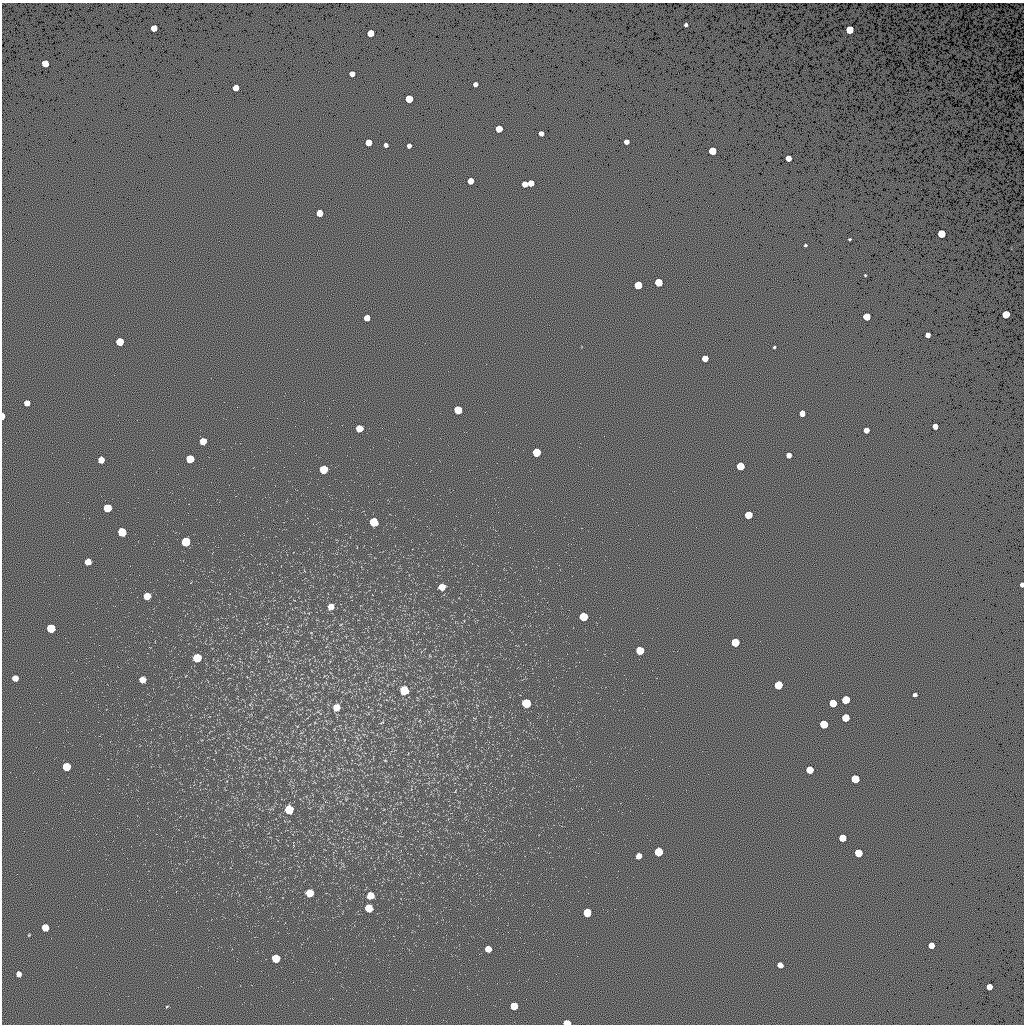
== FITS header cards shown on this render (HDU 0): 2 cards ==
NAXIS1  =                 1022 / length of data axis 1
NAXIS2  =                 1022 / length of data axis 2

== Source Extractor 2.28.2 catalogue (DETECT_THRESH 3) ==
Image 1022 x 1022 px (HDU 0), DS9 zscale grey, 1 PNG px = 1 image px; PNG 1026 x 1026 px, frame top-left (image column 1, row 1022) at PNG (2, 3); no overlay
Background 0.464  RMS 91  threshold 274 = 3 sigma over >= 5 px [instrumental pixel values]
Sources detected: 99; all 99 listed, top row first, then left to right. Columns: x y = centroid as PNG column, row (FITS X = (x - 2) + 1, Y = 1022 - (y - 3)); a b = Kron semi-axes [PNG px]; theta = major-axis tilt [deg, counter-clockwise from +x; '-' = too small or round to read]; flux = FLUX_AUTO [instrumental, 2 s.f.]
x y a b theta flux
686 25 4 3 - 15000
154 28 5 5 - 77000
850 30 5 5 - 160000
370 33 5 5 - 99000
45 63 5 5 - 99000
352 74 5 4 - 38000
475 84 4 4 - 23000
236 88 5 5 - 75000
409 99 5 5 - 140000
499 129 5 5 - 90000
541 133 4 4 - 30000
368 142 5 5 - 74000
626 142 4 4 - 29000
386 145 4 4 - 21000
409 146 4 4 - 23000
712 151 5 5 - 150000
788 158 5 5 - 52000
470 181 5 5 - 55000
531 183 5 5 - 56000
525 184 5 5 - 54000
320 213 5 5 - 76000
941 234 5 5 - 170000
849 239 3 2 - 6100
805 245 3 2 - 6800
865 275 3 3 - 5500
659 282 5 5 - 160000
638 285 5 5 - 150000
1006 314 5 5 - 160000
867 316 5 5 - 130000
367 318 5 5 - 47000
928 335 4 4 - 34000
120 342 5 5 - 140000
774 347 3 3 - 7500
705 358 5 5 - 57000
27 403 5 5 - 43000
458 410 6 5 - 140000
802 413 5 5 - 42000
3 416 5 3 - 48000
935 426 5 4 - 43000
359 428 5 5 - 90000
866 430 5 4 - 42000
203 441 5 5 - 69000
536 452 6 5 - 180000
789 455 5 4 - 32000
190 459 6 6 - 140000
101 460 5 5 - 58000
740 466 5 5 - 150000
323 469 6 6 - 150000
107 508 6 5 - 160000
748 515 5 5 - 140000
374 522 6 6 - 200000
122 532 6 6 - 180000
186 542 6 6 - 200000
88 562 5 5 - 54000
1022 585 4 3 - 24000
442 587 6 6 - 50000
147 596 5 5 - 89000
331 607 6 6 - 43000
583 617 6 5 - 170000
51 628 6 6 - 200000
735 642 5 5 - 190000
640 650 6 5 - 150000
197 658 6 6 - 170000
15 678 5 5 - 49000
142 679 5 5 - 46000
778 685 6 5 - 160000
404 690 6 6 - 180000
915 695 4 3 - 17000
846 700 5 5 - 180000
526 703 6 6 - 210000
833 703 5 5 - 130000
336 707 7 7 - 64000
846 718 5 5 - 130000
382 722 8 3 30 7400
824 724 5 5 - 170000
385 760 5 3 - 4700
66 767 6 5 - 160000
810 770 5 5 - 120000
855 779 5 5 - 190000
289 809 6 6 - 200000
842 838 5 5 - 110000
659 852 6 5 - 200000
858 853 5 5 - 170000
639 856 5 5 - 37000
309 893 6 6 - 98000
370 896 6 5 - 69000
369 908 6 6 - 96000
587 913 6 5 - 150000
45 927 5 5 - 100000
29 935 4 3 - 4700
931 945 5 5 - 60000
488 949 5 5 - 64000
276 958 6 6 - 140000
780 965 5 5 - 47000
19 974 5 4 - 32000
989 987 5 5 - 59000
167 1006 4 3 - 5200
514 1006 5 5 - 110000
567 1023 5 4 - 93000
At the frame edge (FLAGS 8, measured only in part): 3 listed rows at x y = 3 416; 1022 585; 567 1023